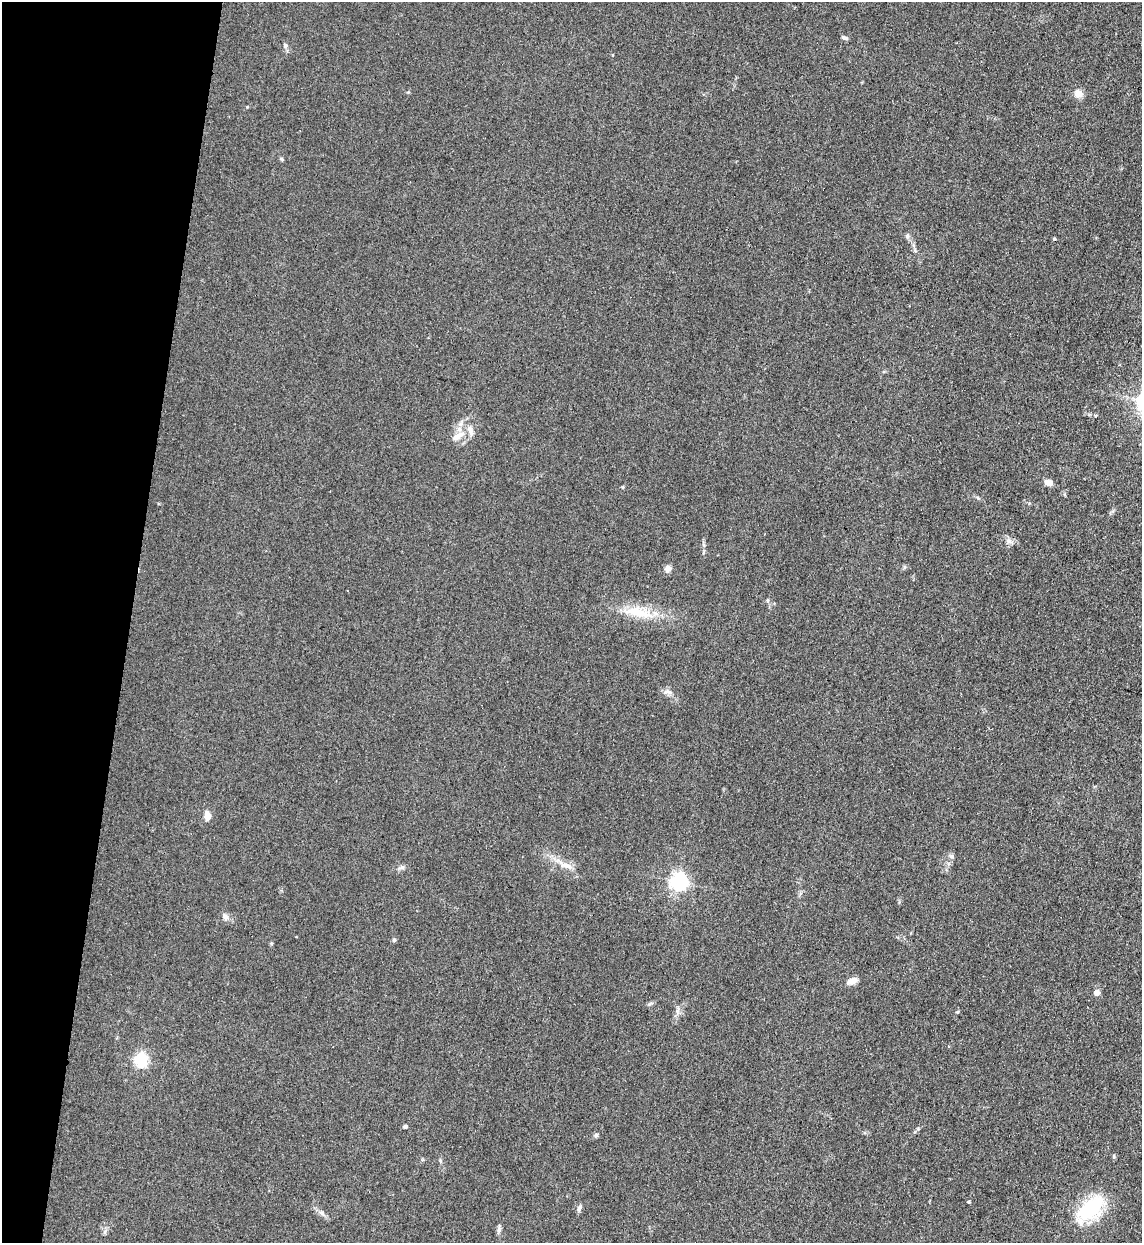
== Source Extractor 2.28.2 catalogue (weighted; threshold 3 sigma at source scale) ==
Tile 9 of 4 x 4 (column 1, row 3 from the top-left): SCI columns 330-1469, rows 1265-2505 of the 5101 x 5010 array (HDU 1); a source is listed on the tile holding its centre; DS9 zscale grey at full resolution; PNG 1144 x 1245 px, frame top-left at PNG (2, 2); no overlay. Shown black and unused: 11% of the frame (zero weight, under 3 of 4 exposures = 7% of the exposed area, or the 3 px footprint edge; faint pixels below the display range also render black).
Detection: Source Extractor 2.28.2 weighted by HDU 2 'WHT'; one run over the whole footprint, this tile lists its part. Background 0.0807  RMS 0.011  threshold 0.0478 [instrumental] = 3 sigma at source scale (4.5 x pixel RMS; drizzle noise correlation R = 1.50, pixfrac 1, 0.05/0.05 arcsec/px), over >= 5 px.
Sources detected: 39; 1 inside a brighter object's white glare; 1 cosmic-ray / hot-pixel residue — not listed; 1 inside a brighter listed object's ellipse — not listed separately; the other 36 listed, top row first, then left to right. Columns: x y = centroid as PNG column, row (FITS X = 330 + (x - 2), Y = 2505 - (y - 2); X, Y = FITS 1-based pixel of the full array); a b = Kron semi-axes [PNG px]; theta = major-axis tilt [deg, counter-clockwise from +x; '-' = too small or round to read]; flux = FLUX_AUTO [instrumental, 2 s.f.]
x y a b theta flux
845 38 8 5 -27 2.2
285 45 7 6 - 2.6
1078 94 9 8 - 8.7
281 159 6 4 -32 1.4
907 236 7 5 89 2.4
458 436 22 8 34 11
1048 482 10 7 -19 6.4
623 487 5 3 - 1
978 498 6 4 -45 1.4
1009 541 9 6 -37 3.8
905 567 6 4 89 1.4
668 569 8 7 - 5.5
638 612 45 13 -11 35
668 692 13 5 -11 4.1
207 816 12 7 -82 6.9
951 856 6 5 - 2.4
566 865 23 8 -20 12
402 868 9 4 9 2.5
678 882 6 6 - 390
225 917 11 8 -57 4.5
394 940 5 4 - 1.7
852 981 10 6 20 9.8
1097 992 5 5 - 7.5
650 1003 9 3 21 1.7
677 1012 7 4 -71 2.4
957 1012 5 4 - 1.1
141 1060 6 6 - 200
405 1127 5 4 - 2
918 1129 5 4 - 1
596 1135 6 6 - 1.8
1114 1156 6 4 -89 1.2
969 1202 4 3 - 1.4
579 1208 9 5 62 2.9
1090 1208 33 22 44 65
322 1213 9 6 -27 3.5
499 1229 11 5 87 2.9